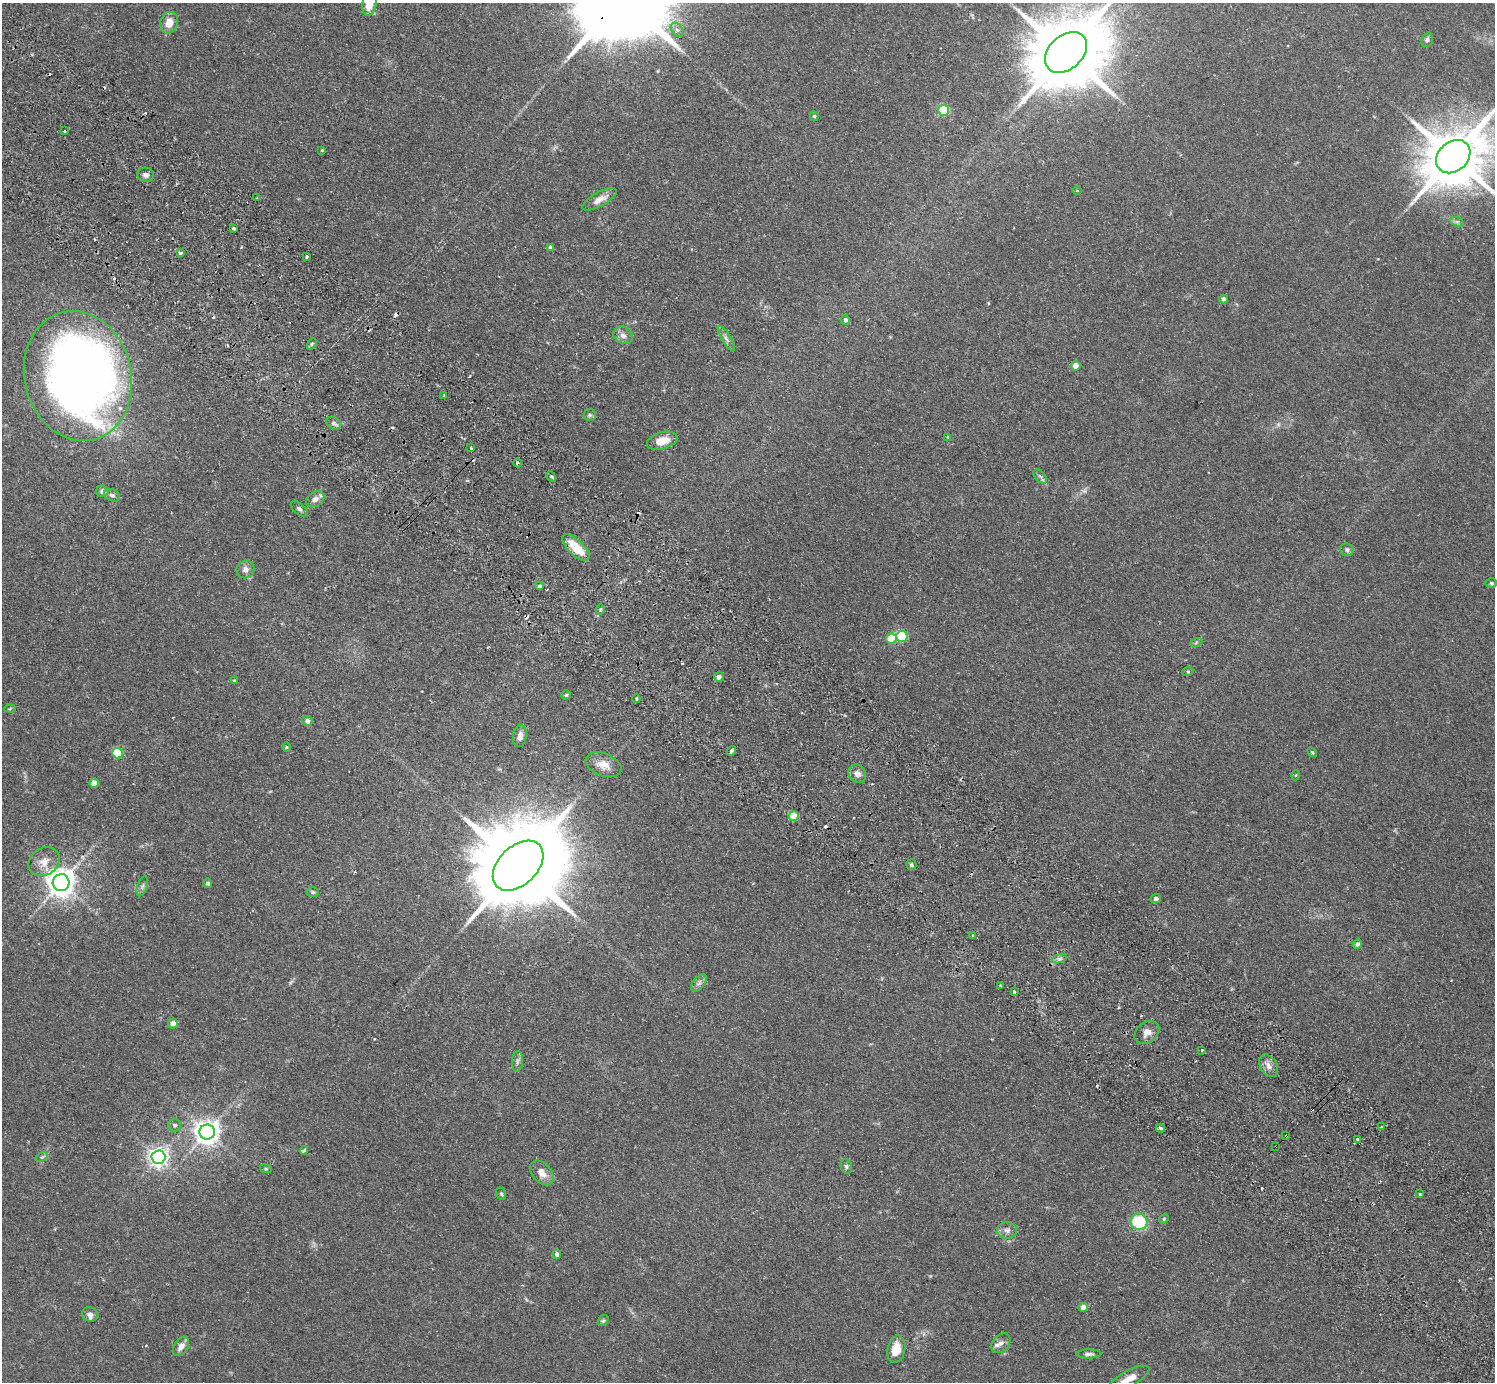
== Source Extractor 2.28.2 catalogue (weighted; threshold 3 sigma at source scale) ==
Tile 11 of 4 x 4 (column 3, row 3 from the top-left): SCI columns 3026-4518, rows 1724-3103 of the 6053 x 6064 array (HDU 1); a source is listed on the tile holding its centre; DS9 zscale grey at full resolution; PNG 1497 x 1384 px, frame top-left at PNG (2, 3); each listed source drawn as its Kron ellipse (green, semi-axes under 4 px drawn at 4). Shown black and unused: <1% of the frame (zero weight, under 2 of 3 exposures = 3% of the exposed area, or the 3 px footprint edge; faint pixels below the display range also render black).
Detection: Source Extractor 2.28.2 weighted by HDU 2 'WHT'; one run over the whole footprint, this tile lists its part. Background 0.0814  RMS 0.0058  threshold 0.026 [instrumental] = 3 sigma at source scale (4.5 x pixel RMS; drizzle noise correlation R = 1.50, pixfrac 1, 0.05/0.05 arcsec/px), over >= 5 px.
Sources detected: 130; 1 too faint to see at this stretch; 3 inside a brighter object's white glare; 12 cosmic-ray / hot-pixel residue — neither listed nor drawn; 3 inside a brighter listed object's ellipse — not listed separately; the other 111 listed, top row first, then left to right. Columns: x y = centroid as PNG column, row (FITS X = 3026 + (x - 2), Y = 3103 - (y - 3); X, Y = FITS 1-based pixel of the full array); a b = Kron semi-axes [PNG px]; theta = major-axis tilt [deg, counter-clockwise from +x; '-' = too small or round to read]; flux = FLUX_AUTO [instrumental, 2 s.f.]
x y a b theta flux
369 4 12 7 80 8.9
169 23 11 9 74 6.1
677 30 8 5 -52 1.8
1427 40 7 5 70 1.2
1066 52 24 17 42 6800
944 110 5 5 - 41
814 116 5 4 - 0.78
64 131 3 3 - 0.99
322 150 3 3 - 0.88
1453 157 19 14 41 4100
145 175 8 7 - 2.1
1077 190 4 3 - 0.42
257 198 4 3 - 0.61
599 199 19 7 28 4.9
1457 222 7 4 -18 1.1
234 229 3 3 - 1.5
551 248 4 4 - 2.4
180 253 4 3 - 2.2
307 256 3 3 - 1.4
1224 299 4 4 - 2.5
845 320 5 4 - 1.6
623 335 10 8 -32 2.7
726 339 14 4 -58 2
312 344 6 4 60 0.87
1076 366 5 5 - 5
78 376 66 53 -76 460
444 395 3 2 - 0.62
590 415 6 6 - 1.2
333 423 8 6 -34 1.5
948 437 4 3 - 0.51
662 441 15 8 16 7.7
471 448 3 2 - 1
517 463 4 3 - 2.2
551 476 5 4 - 1.1
1040 476 8 5 -47 1.4
102 491 6 5 - 1.9
112 495 8 5 -26 1.4
315 499 10 7 31 3
299 509 10 5 -41 1.4
576 547 17 7 -44 14
1347 550 7 6 - 1.5
245 569 9 8 - 2.9
1491 583 5 4 - 0.78
540 586 4 3 - 3.9
600 610 5 4 - 1.1
902 637 5 5 - 43
891 639 5 5 - 18
1196 643 6 4 21 0.79
1188 671 5 3 - 0.67
719 677 5 4 - 2.6
234 681 3 3 - 0.59
566 695 5 5 - 0.73
636 699 4 3 - 0.69
10 709 5 3 - 0.61
307 721 5 5 - 2.3
520 736 11 7 79 3.3
286 747 5 3 - 0.52
731 751 5 3 - 2.9
1312 752 6 3 -45 0.57
118 753 5 5 - 25
604 765 19 11 -20 7.3
857 774 9 8 - 3.1
1296 775 5 3 - 0.46
94 783 5 4 - 6.2
793 816 5 5 - 17
44 862 17 13 35 6.9
911 865 5 5 - 1.1
518 866 30 19 44 12000
61 883 8 8 - 710
208 883 4 4 - 1.3
142 886 10 5 71 1.6
313 892 6 5 - 0.87
1156 898 5 4 - 1.6
973 935 3 2 - 1.1
1357 944 5 4 - 1.7
1060 959 8 3 19 1.4
699 983 10 6 49 1.8
1000 985 3 2 - 1.1
1014 992 3 3 - 1.3
173 1023 5 5 - 3.3
1147 1033 13 10 38 4.1
1202 1050 3 3 - 1.5
517 1061 10 5 85 1.7
1269 1066 12 8 -58 3.5
175 1125 6 6 - 1.3
1381 1127 3 2 - 0.59
1160 1128 5 3 - 1.3
207 1132 8 7 - 520
1286 1136 3 3 - 1.1
1358 1139 3 3 - 1.7
1276 1146 3 2 - 0.71
304 1151 4 4 - 1.3
42 1157 6 4 31 0.89
158 1157 7 7 - 290
846 1166 7 5 -74 1.3
266 1169 6 4 -18 0.73
542 1173 14 9 -49 5.4
501 1194 6 4 -70 0.83
1420 1194 3 3 - 1.6
1164 1219 5 4 - 0.66
1139 1222 8 8 - 25
1007 1230 10 8 -1 2.6
557 1254 4 4 - 1.7
1083 1307 4 4 - 4.8
90 1314 8 7 - 2.1
603 1321 6 5 - 0.86
1001 1343 11 8 46 2.5
181 1346 11 7 57 3.8
896 1349 14 9 77 9.3
1089 1354 12 4 0 1.7
1129 1379 22 8 28 7.1
Overlapping masked pixels (flux is a lower limit): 2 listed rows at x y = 1286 1136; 1276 1146
Isophote crosses this tile's border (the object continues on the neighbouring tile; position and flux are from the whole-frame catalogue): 4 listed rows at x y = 369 4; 1066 52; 1453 157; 1129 1379